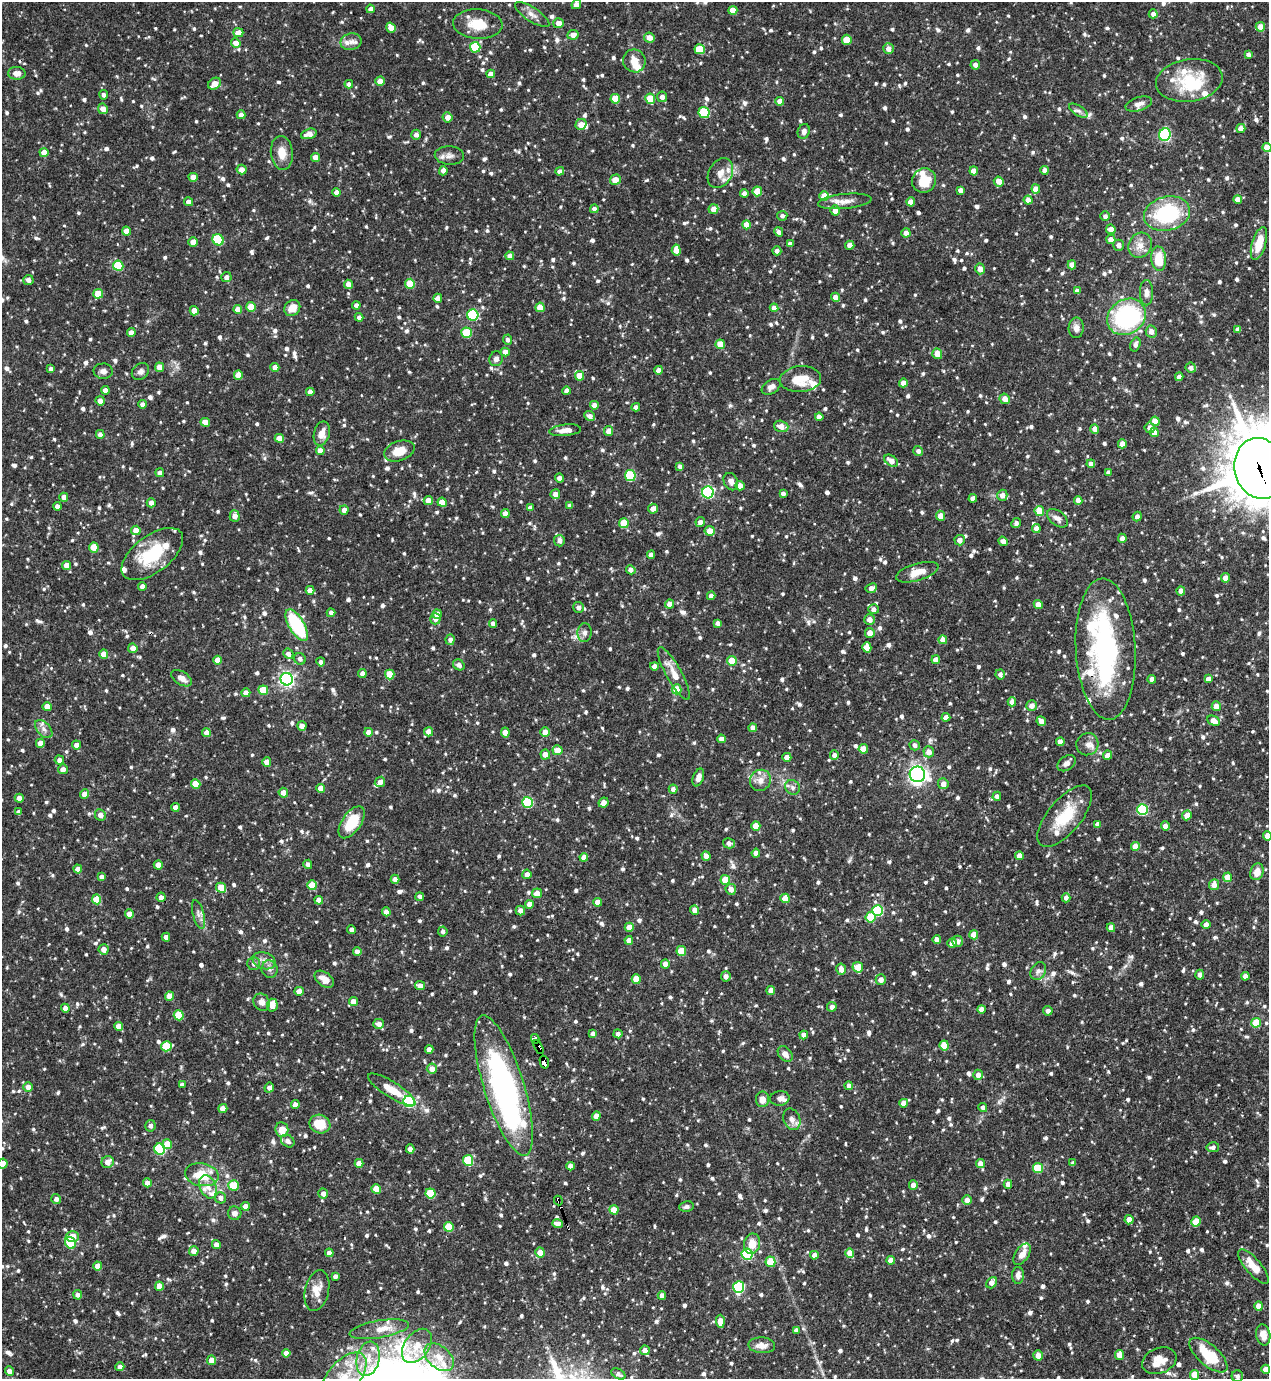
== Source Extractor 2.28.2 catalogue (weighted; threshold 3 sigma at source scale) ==
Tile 6 of 4 x 4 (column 2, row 2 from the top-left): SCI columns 1418-2684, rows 2756-4132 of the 5497 x 5509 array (HDU 1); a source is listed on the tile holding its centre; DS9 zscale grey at full resolution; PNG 1271 x 1381 px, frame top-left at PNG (2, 2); each listed source drawn as its Kron ellipse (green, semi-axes under 4 px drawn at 4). Shown black and unused: <1% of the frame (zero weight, under 3 of 4 exposures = <1% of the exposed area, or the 3 px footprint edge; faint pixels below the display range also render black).
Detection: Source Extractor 2.28.2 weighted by HDU 2 'WHT'; one run over the whole footprint, this tile lists its part. Background 0.0694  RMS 0.0035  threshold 0.0159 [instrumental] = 3 sigma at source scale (4.5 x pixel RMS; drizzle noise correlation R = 1.50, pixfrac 1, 0.05/0.05 arcsec/px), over >= 5 px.
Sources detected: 1242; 4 inside a brighter object's white glare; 2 cosmic-ray / hot-pixel residue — neither listed nor drawn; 32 inside a brighter listed object's ellipse — not listed separately; of the other 1204, all 500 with FLUX_AUTO >= 1.21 (the completeness limit of this list) listed and drawn (704 fainter detections not listed), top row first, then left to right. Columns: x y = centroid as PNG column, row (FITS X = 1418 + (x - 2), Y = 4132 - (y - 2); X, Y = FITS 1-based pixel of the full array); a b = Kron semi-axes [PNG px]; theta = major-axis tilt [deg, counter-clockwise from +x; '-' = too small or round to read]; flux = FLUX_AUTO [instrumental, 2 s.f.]
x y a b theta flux
576 4 5 4 - 2.7
370 9 4 4 - 1.5
733 10 4 4 - 4.5
532 14 20 7 -33 2.5
1153 14 4 4 - 1.5
559 23 5 5 - 2.5
478 24 25 14 -3 7.8
1260 27 5 4 - 3.4
391 28 5 4 - 3.3
238 33 5 4 - 3.4
573 35 6 5 - 2.1
649 38 5 5 - 3.1
847 40 5 4 - 6.6
351 42 11 8 11 2.2
236 43 5 4 - 2.9
475 47 5 5 - 14
700 49 5 5 - 11
888 49 5 5 - 2.5
1248 55 4 4 - 1.3
634 61 11 11 - 3.6
975 65 4 4 - 1.7
17 73 9 6 -1 2.4
491 74 4 4 - 2.5
1189 80 33 21 8 15
380 81 5 4 - 2.9
214 84 7 5 38 3.2
349 84 4 4 - 1.4
104 95 4 4 - 1.3
662 97 5 5 - 1.7
615 99 5 5 - 7.5
650 99 5 5 - 8.3
780 101 4 4 - 3.1
1139 104 14 6 16 2
103 109 5 4 - 2.9
1078 111 10 5 -33 1.2
704 112 5 5 - 17
241 115 4 4 - 2
448 117 5 5 - 2.6
581 124 6 5 - 3
1241 128 4 4 - 3.3
804 131 7 6 - 1.5
309 134 8 5 18 3.4
416 135 5 5 - 1.4
1165 135 6 6 - 43
1267 148 5 4 - 7.1
44 152 4 4 - 3.5
282 153 17 11 -84 4.5
449 155 14 9 -4 2.2
316 157 4 4 - 3.1
242 170 5 5 - 2.6
1045 170 4 4 - 1.9
443 171 5 4 - 1.3
560 171 4 4 - 1.6
974 171 4 4 - 3.7
720 173 16 11 60 3.5
193 177 4 4 - 3.2
615 180 5 5 - 3.8
924 180 12 11 - 7.6
999 181 5 5 - 3.4
1036 189 4 4 - 3.8
960 190 4 4 - 1.8
757 191 5 4 - 5.3
337 192 4 4 - 2.5
744 193 4 4 - 1.6
824 196 5 4 - 5
1238 199 4 4 - 2.5
1028 200 4 4 - 2.8
845 201 27 7 6 3.5
189 202 5 4 - 1.9
911 202 4 4 - 3.4
594 209 4 4 - 1.4
713 209 5 4 - 2.8
835 210 5 4 - 2.5
1167 214 23 17 14 29
782 216 5 5 - 1.3
1105 216 5 4 - 1.2
747 225 4 4 - 4.8
1111 229 5 4 - 2.8
126 231 4 4 - 3.3
779 232 5 4 - 1.4
906 233 5 4 - 2.5
218 240 6 5 - 18
1111 240 5 4 - 2.6
193 242 4 4 - 2.9
790 244 4 4 - 1.2
1259 244 17 7 73 7.8
850 245 4 4 - 2.4
1118 245 5 5 - 1.8
1140 245 13 11 63 3.6
676 250 5 4 - 3.4
777 251 4 4 - 1.5
510 256 4 4 - 2.3
1159 259 12 7 -86 8.5
1072 265 4 4 - 3.3
118 266 5 5 - 15
980 269 5 5 - 2.7
226 277 5 5 - 1.6
28 280 5 5 - 1.5
348 284 4 4 - 2.6
410 284 5 5 - 8.8
1077 291 4 4 - 2.3
1146 293 12 6 -89 1.9
98 294 5 4 - 7.6
835 297 5 4 - 2.2
438 298 4 4 - 2
356 305 4 4 - 1.4
251 307 5 4 - 6.9
540 307 5 4 - 6.6
292 308 8 7 - 4.7
774 308 4 4 - 2.1
238 309 4 4 - 3.1
194 311 4 4 - 4.1
473 315 5 5 - 26
359 317 4 4 - 1.5
1126 317 20 17 35 45
1076 328 10 7 88 1.9
1238 329 4 4 - 1.5
1151 331 6 5 - 2.3
131 333 4 4 - 2.4
466 333 5 5 - 13
507 340 5 4 - 1.2
720 344 5 4 - 5.5
1135 344 7 5 71 1.3
505 352 4 4 - 3
937 354 5 5 - 4.5
496 359 7 6 - 1.5
159 367 4 4 - 3
275 367 4 4 - 2.9
1191 368 5 5 - 1.6
51 369 4 4 - 1.4
659 370 4 4 - 2.2
103 371 10 7 -2 1.7
140 372 9 7 42 1.6
238 375 4 4 - 5.2
580 376 5 4 - 5.4
1179 377 4 4 - 2
800 379 21 13 5 7.9
903 383 4 4 - 2.5
771 387 10 6 33 2
105 390 4 4 - 2.7
567 391 4 4 - 2.1
310 392 4 4 - 2.6
1005 399 5 5 - 2.7
100 401 5 4 - 1.8
142 404 4 4 - 1.6
594 405 4 4 - 2.6
636 407 4 4 - 1.5
590 416 5 5 - 1.6
819 417 4 4 - 2.3
1155 421 5 4 - 4.8
205 422 5 4 - 3.7
781 426 7 5 -18 3.1
1150 428 5 5 - 2.5
1095 429 4 4 - 2.5
565 430 16 5 5 3
609 431 5 4 - 2.7
1154 432 5 4 - 3.3
322 433 12 8 75 3.5
100 434 4 4 - 1.7
279 438 4 4 - 3.7
1122 444 4 4 - 3.2
320 450 4 4 - 2.5
399 451 16 9 18 5.9
918 451 5 5 - 1.4
891 461 8 5 -37 2.9
1091 464 4 4 - 2.5
680 466 4 4 - 1.3
1260 468 31 25 -77 1900
1108 472 4 4 - 1.4
160 473 4 4 - 1.6
630 475 5 5 - 20
559 478 4 4 - 2.1
731 482 9 6 -64 1.8
740 486 5 4 - 2.7
708 492 6 6 - 49
783 493 4 4 - 1.2
555 494 5 5 - 2.3
1002 495 5 5 - 2.5
64 497 4 4 - 2.3
973 498 4 4 - 2.1
428 500 4 4 - 3.8
1078 500 4 4 - 2.5
442 502 5 4 - 3.9
151 503 4 4 - 2.1
57 506 4 4 - 1.6
570 506 4 4 - 1.7
530 507 4 4 - 1.5
653 509 5 5 - 2.8
344 510 5 4 - 2.1
1039 511 5 4 - 8
505 513 4 4 - 2.6
235 516 6 5 - 2.1
941 516 5 4 - 3.7
1137 517 5 4 - 1.5
1057 518 12 7 -38 1.9
700 522 5 4 - 1.7
624 523 5 5 - 7.8
1016 523 5 4 - 1.3
1036 528 4 4 - 2.9
136 530 5 4 - 3.3
710 531 5 5 - 4.1
1122 538 4 4 - 1.6
960 540 5 5 - 2.1
559 541 6 5 - 1.8
1003 541 5 4 - 1.7
94 547 5 4 - 6.9
152 554 36 18 37 18
651 555 4 4 - 1.9
67 566 4 4 - 3.4
631 570 5 4 - 1.9
917 572 22 8 16 4.6
1225 578 4 4 - 2.4
142 586 4 4 - 1.6
871 588 6 4 26 2
310 590 4 4 - 2.5
1181 591 4 4 - 2.8
711 596 4 4 - 2
670 604 4 4 - 2.5
1038 604 4 4 - 3.3
578 607 5 5 - 1.6
874 609 5 5 - 1.7
331 613 4 4 - 1.5
437 614 5 4 - 3
435 619 5 5 - 1.4
870 620 5 5 - 2.6
493 623 4 4 - 1.7
718 623 4 4 - 1.6
297 625 17 7 -59 28
585 633 9 7 86 1.5
870 633 5 4 - 3
450 640 5 4 - 1.7
943 640 4 4 - 3
867 647 5 4 - 4.1
133 648 5 4 - 2.6
1106 649 70 30 -87 65
104 654 4 4 - 3
288 654 5 4 - 1.7
300 659 6 5 - 1.4
218 660 4 4 - 3.5
936 660 4 4 - 3.1
732 661 5 5 - 7
321 662 4 4 - 1.3
459 665 6 5 - 1.5
654 666 4 4 - 2.6
362 673 4 4 - 2
390 674 5 4 - 8.4
674 674 30 7 -61 5.5
1000 674 5 4 - 1.4
181 678 11 6 -32 2.8
287 679 6 6 - 92
1152 679 4 4 - 2.3
1208 679 4 4 - 2.1
677 689 5 4 - 8
263 690 5 4 - 7.3
246 693 4 4 - 2.2
1012 702 4 4 - 2.4
1032 706 5 5 - 2.2
1216 706 5 4 - 2.5
47 707 4 4 - 3.5
946 717 4 4 - 2.4
1041 721 5 4 - 2.6
1213 721 6 4 -27 3
302 726 5 4 - 2.4
753 728 4 4 - 2.6
44 729 11 6 -47 1.8
368 732 4 4 - 2.7
429 732 4 4 - 2.8
505 732 5 4 - 3.1
545 732 5 4 - 2.9
206 733 4 4 - 2.6
721 739 4 4 - 2.3
1060 742 4 4 - 2.6
40 743 4 4 - 2.6
1087 744 11 11 - 2.4
76 745 4 4 - 1.9
915 745 5 5 - 1.4
863 749 5 4 - 5.2
557 750 5 5 - 4.6
929 752 5 5 - 2.9
545 754 5 5 - 2.7
834 755 4 4 - 1.6
1107 755 4 4 - 2.5
787 757 4 4 - 4
59 760 4 4 - 1.5
267 762 4 4 - 3.4
1066 763 10 7 34 1.6
63 769 5 5 - 2.1
917 774 8 7 - 150
698 777 9 5 71 2.6
760 780 11 10 - 2.9
380 782 5 5 - 1.9
196 784 5 5 - 7.1
943 784 5 5 - 2.3
792 787 8 7 - 1.2
321 788 4 4 - 3.2
673 789 4 4 - 1.5
283 793 5 4 - 2.6
84 794 4 4 - 2.6
997 796 4 4 - 1.7
19 798 4 4 - 2.6
527 802 5 5 - 28
604 803 5 4 - 2.6
175 807 4 4 - 2.1
1142 810 5 5 - 31
18 812 4 4 - 1.5
100 815 6 5 - 2.2
1187 815 5 4 - 3
1065 816 37 16 50 13
352 822 18 9 55 11
1097 824 4 4 - 1.5
756 826 5 4 - 5
1165 826 5 4 - 2.5
1267 836 5 4 - 3
729 843 6 5 - 1.7
1135 847 4 4 - 4.1
756 853 4 4 - 2.4
706 856 5 4 - 2.4
1019 856 4 4 - 2.9
584 857 4 4 - 2.6
308 864 4 4 - 1.3
158 865 4 4 - 3.3
78 869 4 4 - 2.7
1257 872 8 6 72 3.6
527 874 5 4 - 2.4
101 877 4 4 - 1.2
1227 877 4 4 - 4.2
395 879 4 4 - 1.8
725 880 5 4 - 8.6
312 885 5 4 - 5.6
1214 885 5 5 - 2.7
221 888 5 4 - 7.9
731 889 5 5 - 2.7
537 893 5 5 - 2.9
161 897 4 4 - 1.5
420 897 4 4 - 1.5
785 898 4 4 - 4.9
1066 898 4 4 - 1.5
96 899 5 4 - 7.6
319 900 4 4 - 2.5
597 902 4 4 - 2.6
530 904 4 4 - 3.2
695 910 5 4 - 2.8
878 910 5 5 - 26
520 911 5 4 - 2.2
386 912 4 4 - 2.6
129 914 4 4 - 3.3
198 915 15 5 -75 1.8
870 917 5 5 - 9
1206 925 4 4 - 2.4
629 927 4 4 - 4
1111 928 4 4 - 2.7
351 929 4 4 - 1.5
443 931 5 4 - 1.2
974 935 4 4 - 4.3
166 937 4 4 - 2.2
937 939 4 4 - 1.9
629 940 4 4 - 2.8
958 941 5 5 - 1.7
952 943 5 4 - 2.2
104 949 5 5 - 2.5
357 951 4 4 - 2.1
681 951 5 5 - 8.4
264 961 11 8 -19 2.3
254 963 6 6 - 1.3
665 964 4 4 - 2.2
858 967 5 5 - 7.5
269 969 9 8 - 1.6
841 969 5 5 - 2.5
1038 971 9 7 58 1.4
1200 975 5 4 - 1.7
726 976 5 4 - 1.7
1245 976 4 4 - 2.4
324 979 11 6 -37 3.1
636 979 5 4 - 6.3
881 980 5 5 - 2.3
420 986 5 4 - 2.6
771 990 4 4 - 2.6
299 991 4 4 - 2.7
170 996 5 4 - 3.2
353 1001 4 4 - 2.7
262 1002 9 8 - 2.2
272 1005 6 5 - 4.3
832 1007 5 4 - 2
65 1008 4 4 - 2.1
981 1009 4 4 - 2.5
1048 1011 5 4 - 1.6
179 1015 5 5 - 11
1256 1023 5 5 - 9.6
379 1024 5 5 - 1.9
119 1026 4 4 - 3.3
593 1034 4 4 - 1.9
618 1034 4 4 - 1.2
804 1035 4 4 - 2.3
535 1039 5 3 - 18
944 1045 5 4 - 7.2
166 1046 5 5 - 12
538 1047 7 3 -61 47
429 1049 4 4 - 2.4
785 1054 9 6 -50 2.4
544 1062 6 4 -75 87
432 1069 5 5 - 2.8
978 1075 5 5 - 2
182 1085 4 4 - 1.2
504 1085 73 20 -73 94
849 1086 4 4 - 1.8
28 1087 5 4 - 3.1
269 1088 5 4 - 1.7
392 1090 27 7 -32 6
780 1098 10 7 5 1.4
762 1099 8 6 -89 2.6
409 1101 6 5 - 33
904 1103 4 4 - 3
295 1105 4 4 - 2.5
983 1107 4 4 - 1.4
223 1108 4 4 - 3
596 1116 4 4 - 2.5
792 1119 11 8 -68 2.2
320 1124 10 9 - 7.5
150 1126 6 5 - 1.6
282 1130 7 6 - 4.3
288 1141 7 6 - 1.6
167 1144 5 5 - 4.6
1213 1147 6 5 - 1.4
160 1149 5 5 - 28
410 1149 4 4 - 2.5
468 1160 5 5 - 17
108 1162 6 6 - 2.8
3 1163 5 5 - 2.5
359 1163 4 4 - 3.5
1073 1163 4 4 - 1.3
980 1164 4 4 - 2.7
571 1166 4 4 - 2.6
1038 1168 5 5 - 14
202 1175 17 11 -10 9
147 1183 4 4 - 2.3
1008 1184 4 4 - 1.9
233 1185 5 5 - 8.6
913 1185 4 4 - 2.3
208 1187 12 8 -67 2.8
376 1189 5 4 - 7.1
430 1193 5 5 - 12
323 1194 5 4 - 2.3
221 1198 6 5 - 1.7
56 1199 5 5 - 1.6
558 1200 5 3 - 1.9
967 1200 5 4 - 2.1
245 1206 4 4 - 3
687 1207 7 5 9 1.2
614 1210 5 4 - 5.2
235 1213 7 6 - 1.8
1129 1220 4 4 - 2.6
1196 1222 5 5 - 7.5
558 1224 5 4 - 2.1
449 1227 5 4 - 9.2
73 1236 6 5 - 4.4
70 1243 6 5 - 14
752 1244 10 8 79 4.5
216 1245 4 4 - 2.6
194 1251 5 4 - 2.8
329 1253 4 4 - 2.4
540 1253 5 4 - 3.8
850 1253 5 4 - 4.3
747 1254 6 5 - 29
1022 1254 12 6 57 3
814 1255 4 4 - 2.2
891 1260 4 4 - 2.8
770 1262 5 5 - 9.6
98 1266 4 4 - 3.3
1253 1266 21 7 -50 5.7
1018 1275 8 6 88 1.8
335 1276 4 4 - 1.3
992 1283 6 4 51 2.6
159 1286 4 4 - 3.3
739 1287 6 5 - 30
317 1291 21 12 77 5
78 1295 5 4 - 1.4
662 1295 4 4 - 2
1259 1306 5 4 - 3.5
720 1321 6 4 -87 4.4
379 1329 30 8 10 5
796 1330 4 4 - 1.4
1263 1335 10 7 -80 2.7
762 1345 13 8 -4 3
417 1346 19 12 54 6
645 1350 5 4 - 2.6
286 1353 4 4 - 2.3
1038 1355 5 4 - 2.4
1120 1355 5 4 - 3.4
1208 1355 23 10 -41 14
439 1357 17 11 -42 5
368 1359 17 11 78 6.2
211 1360 5 4 - 3.5
1159 1361 18 12 21 5.4
120 1367 4 4 - 1.8
1266 1369 4 4 - 3.8
9 1371 4 4 - 2
618 1374 7 5 -29 1.2
1194 1375 5 4 - 5.8
1237 1376 6 5 - 1.2
343 1378 30 15 50 14
Overlapping masked pixels (flux is a lower limit): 8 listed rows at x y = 275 367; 1260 468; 1057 518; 1106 649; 535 1039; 538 1047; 544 1062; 558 1200
Isophote crosses this tile's border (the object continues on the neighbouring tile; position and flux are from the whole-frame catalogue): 6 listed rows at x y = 576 4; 1267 148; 1260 468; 1267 836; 3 1163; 343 1378